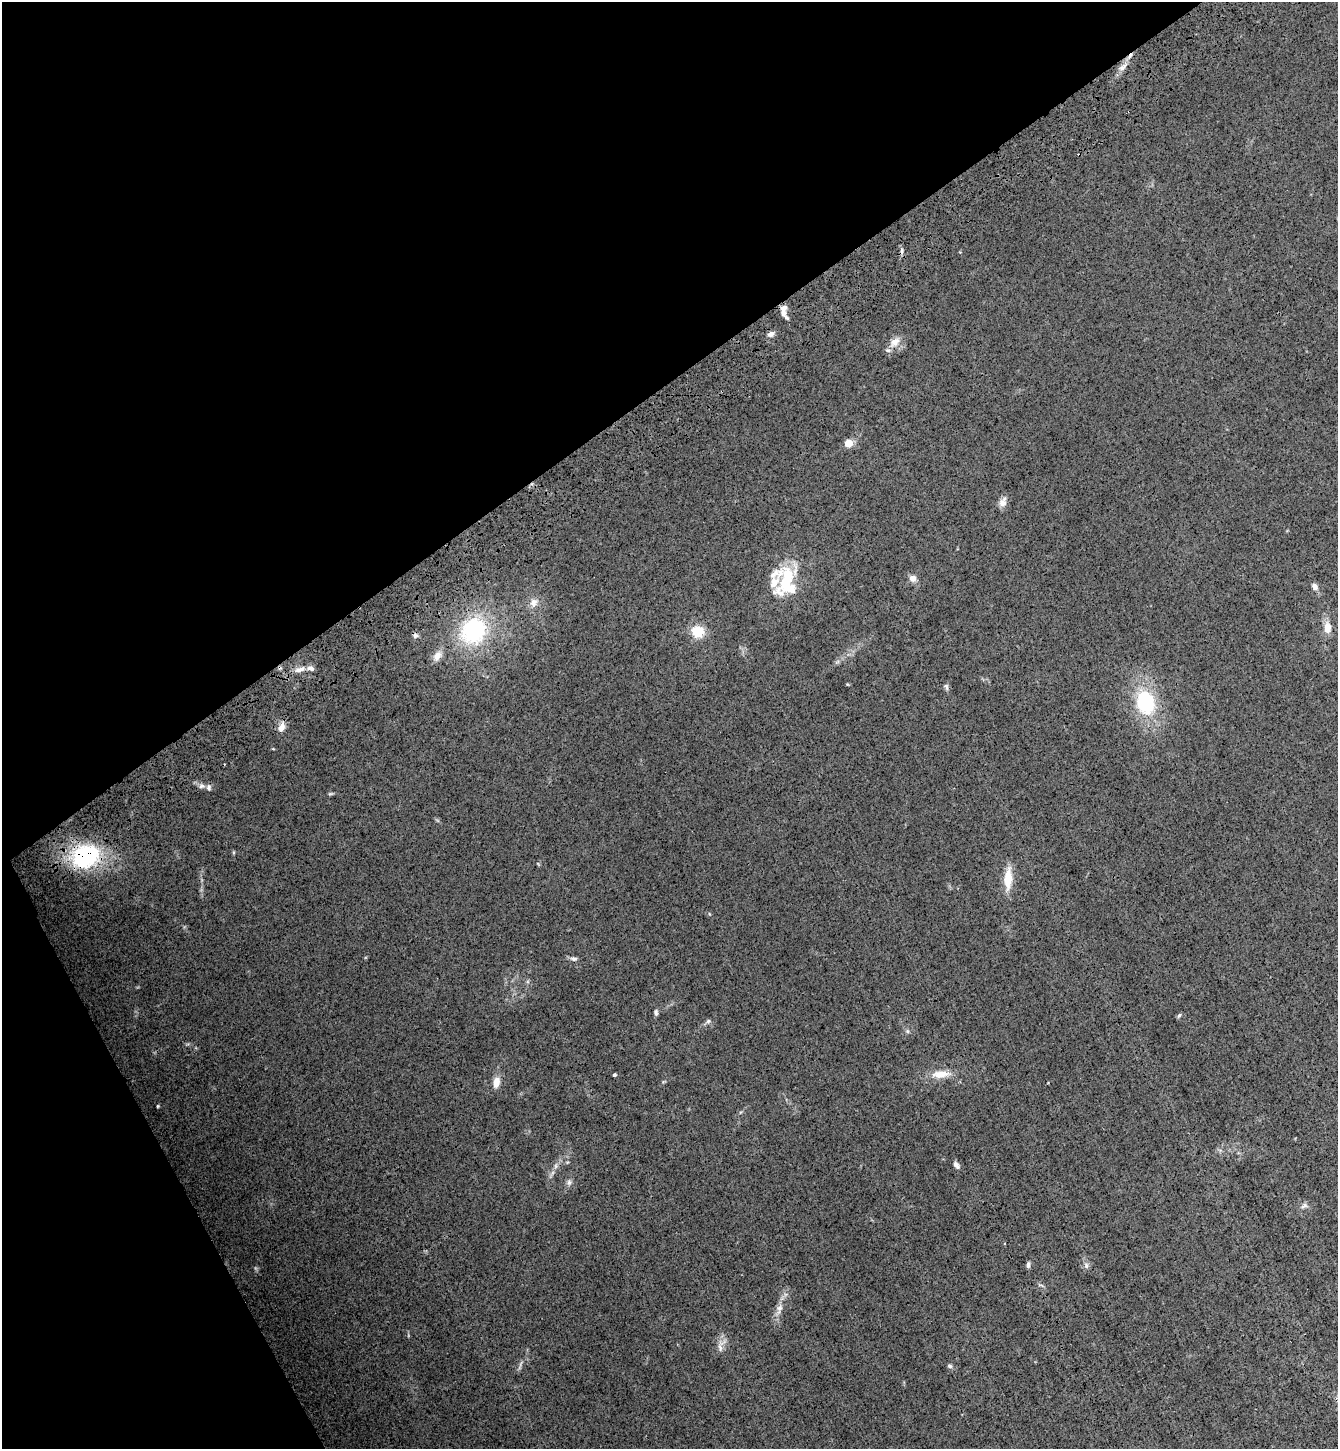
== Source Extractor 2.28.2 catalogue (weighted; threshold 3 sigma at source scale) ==
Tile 5 of 4 x 4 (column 1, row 2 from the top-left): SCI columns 365-1700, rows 3000-4446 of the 5941 x 5997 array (HDU 1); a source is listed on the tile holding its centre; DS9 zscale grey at full resolution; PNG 1340 x 1451 px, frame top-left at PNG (2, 2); no overlay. Shown black and unused: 32% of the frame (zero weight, under 3 of 4 exposures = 6% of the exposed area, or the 3 px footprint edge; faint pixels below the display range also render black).
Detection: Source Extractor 2.28.2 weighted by HDU 2 'WHT'; one run over the whole footprint, this tile lists its part. Background 0.013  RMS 0.0031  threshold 0.0137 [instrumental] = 3 sigma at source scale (4.5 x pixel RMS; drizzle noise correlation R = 1.50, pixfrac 1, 0.05/0.05 arcsec/px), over >= 5 px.
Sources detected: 50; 2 inside a brighter object's white glare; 3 cosmic-ray / hot-pixel residue — not listed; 3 inside a brighter listed object's ellipse — not listed separately; the other 42 listed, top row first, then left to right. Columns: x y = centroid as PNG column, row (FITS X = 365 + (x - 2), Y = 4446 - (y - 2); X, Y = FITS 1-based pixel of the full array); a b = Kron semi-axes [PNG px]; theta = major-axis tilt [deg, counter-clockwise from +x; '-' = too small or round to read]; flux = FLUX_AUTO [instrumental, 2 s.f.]
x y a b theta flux
1123 67 14 5 47 1.5
783 313 12 8 -83 1.6
771 334 8 6 28 1.1
894 342 16 11 45 2.7
848 443 5 5 - 8.2
1003 502 12 8 64 1.8
912 578 5 5 - 3.1
774 582 49 32 -90 9.6
1315 586 9 7 -53 1.1
534 603 12 10 58 2
1327 628 12 8 88 3
474 630 29 26 51 28
698 632 14 13 - 5.6
415 635 7 6 - 0.75
437 656 15 10 63 2.2
300 669 15 6 16 1.8
946 686 8 5 -62 0.68
1145 703 21 17 -75 20
281 727 12 7 70 1.9
201 786 8 5 26 0.82
209 788 8 6 -86 0.74
330 794 6 4 18 0.37
85 856 30 23 26 31
1008 879 23 9 86 5.7
574 959 10 5 -6 0.76
656 1012 7 4 -85 0.66
1179 1015 7 4 62 0.45
708 1021 6 5 - 0.55
907 1031 6 5 - 0.48
940 1074 22 9 5 4
614 1075 3 3 - 0.5
496 1082 12 8 78 2.5
158 1106 3 3 - 0.27
956 1165 9 5 -52 0.98
556 1166 7 4 90 0.61
569 1182 8 6 75 0.84
1304 1206 10 6 29 0.87
1028 1265 6 4 81 0.75
1086 1265 8 6 -76 0.86
779 1308 13 8 77 1.7
720 1347 18 7 84 1.8
950 1366 7 5 -27 0.54
Overlapping masked pixels (flux is a lower limit): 1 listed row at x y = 85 856